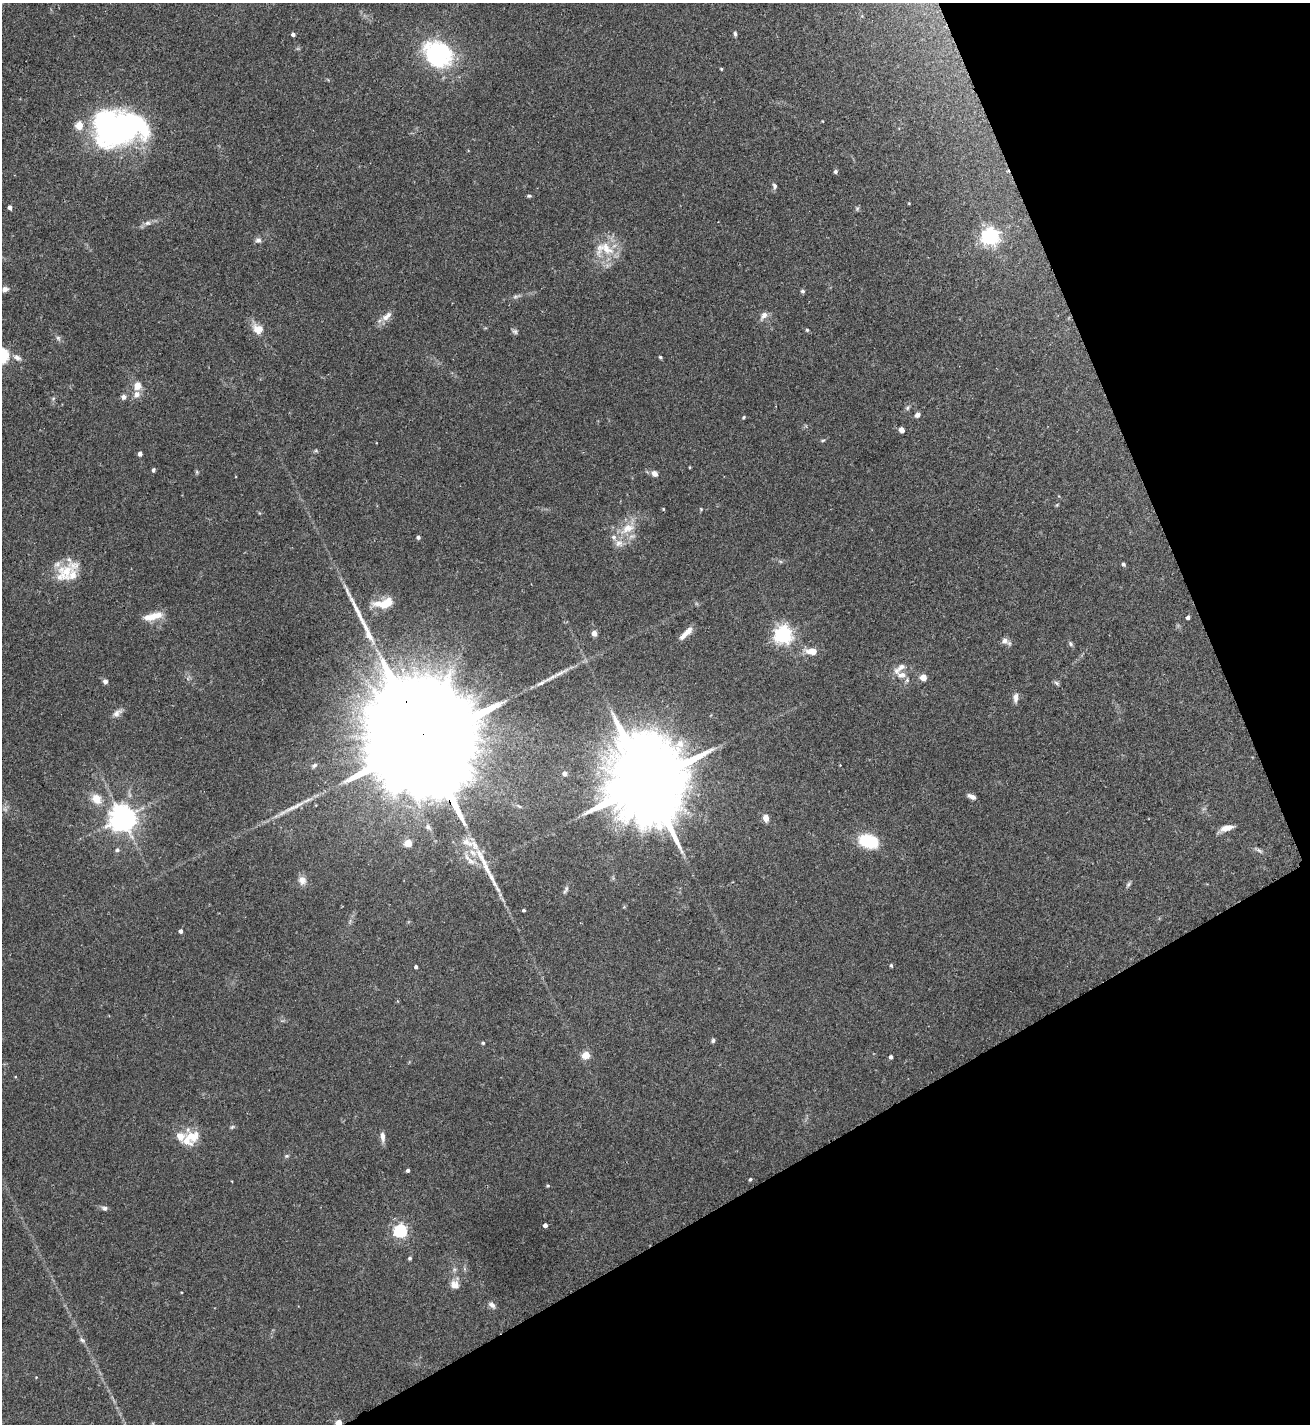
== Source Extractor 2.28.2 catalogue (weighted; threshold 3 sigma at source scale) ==
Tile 12 of 4 x 4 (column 4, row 3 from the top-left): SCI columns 4087-5394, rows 1429-2850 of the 5688 x 5698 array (HDU 1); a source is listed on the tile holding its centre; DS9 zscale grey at full resolution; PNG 1312 x 1426 px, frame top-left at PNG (2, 3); no overlay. Shown black and unused: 23% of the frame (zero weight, under 2 of 3 exposures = <1% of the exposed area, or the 3 px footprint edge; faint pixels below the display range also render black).
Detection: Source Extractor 2.28.2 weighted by HDU 2 'WHT'; one run over the whole footprint, this tile lists its part. Background 0.0713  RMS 0.0061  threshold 0.0274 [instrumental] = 3 sigma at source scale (4.5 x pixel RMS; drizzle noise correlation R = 1.50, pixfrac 1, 0.05/0.05 arcsec/px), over >= 5 px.
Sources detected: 131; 1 too faint to see at this stretch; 4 inside a brighter object's white glare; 1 cosmic-ray / hot-pixel residue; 6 long thin detections or spike segments (spike, bleed or trail) — not listed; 10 inside a brighter listed object's ellipse — not listed separately; the other 109 listed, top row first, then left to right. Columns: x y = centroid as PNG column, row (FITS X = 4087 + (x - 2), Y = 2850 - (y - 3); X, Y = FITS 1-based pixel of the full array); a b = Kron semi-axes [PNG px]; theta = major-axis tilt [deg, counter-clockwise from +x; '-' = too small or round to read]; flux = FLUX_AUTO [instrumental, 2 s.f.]
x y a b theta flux
293 34 3 3 - 1.7
735 34 6 4 -87 1.1
438 54 36 28 -34 62
721 69 4 3 - 0.62
79 125 5 5 - 14
118 128 35 22 47 120
835 171 5 4 - 1.3
774 186 8 6 -80 1.5
529 196 5 4 - 0.95
909 203 4 3 - 0.49
10 207 4 4 - 2.6
857 209 6 5 - 0.98
147 223 10 6 1 2.5
990 236 6 6 - 280
258 240 8 7 - 2.1
604 249 33 22 5 19
5 289 8 6 21 2.4
803 291 6 5 - 1
516 296 13 5 15 1.9
387 316 17 8 41 5.1
764 316 14 8 52 3.4
258 329 15 13 -25 7.4
807 330 5 4 - 0.8
515 331 7 7 - 1.4
58 338 8 6 -62 1.5
2 356 16 13 -81 21
17 357 12 7 -27 2.9
660 357 4 3 - 1
137 386 11 9 67 5.7
123 397 7 6 - 2.1
53 399 6 5 - 0.99
908 408 7 5 57 1.2
917 415 7 5 34 2.3
744 417 4 4 - 0.88
902 430 4 4 - 5.6
823 440 7 3 -6 0.76
316 451 7 4 0 0.86
140 454 4 4 - 2.3
690 467 4 3 - 0.47
153 470 5 4 - 1.1
197 472 6 4 -90 0.84
654 473 8 6 -37 3.3
1057 505 6 4 55 0.62
663 509 4 3 - 0.53
701 509 4 4 - 0.6
627 529 25 12 29 12
418 537 4 4 - 1.5
780 561 6 4 -19 0.88
1123 564 5 4 - 1.3
64 573 30 20 49 19
386 604 31 10 -1 11
154 616 22 9 17 9.7
1188 617 4 4 - 1.6
594 633 7 6 - 2.7
686 633 19 6 44 5.9
369 635 22 8 -63 7.1
783 635 7 6 - 280
1004 641 10 8 -23 3.1
1070 644 8 5 -53 1.2
812 651 13 7 -3 8.1
559 673 34 5 29 6.3
902 675 18 9 -12 6.6
923 677 5 5 - 8.6
105 681 6 5 - 2
1056 683 8 5 -28 1.1
1016 698 12 6 86 2.9
117 713 14 7 38 3.3
423 742 70 22 -67 45000
314 765 7 5 34 1.5
840 765 3 3 - 0.33
565 774 5 5 - 3
647 782 28 18 -70 13000
972 797 10 5 -23 2.8
96 799 12 10 -49 8.2
122 818 8 8 - 760
766 818 7 5 -79 5.2
1226 828 16 6 19 5.7
869 841 16 10 -13 35
408 843 5 5 - 17
117 850 6 5 - 1.5
1258 850 15 5 -30 1.9
482 859 40 8 -62 15
302 880 12 11 - 4.2
1128 884 8 5 46 1.3
566 890 13 5 64 1.8
524 910 3 3 - 1.1
181 931 4 4 - 1.9
891 965 5 3 - 0.89
416 967 3 3 - 1.3
713 1040 5 5 - 1.2
483 1043 4 4 - 0.89
586 1055 8 7 - 6.7
891 1057 4 3 - 1.9
232 1127 6 5 - 0.96
382 1137 13 6 -83 3.3
191 1138 24 15 34 13
286 1156 7 5 16 1.1
408 1170 3 3 - 1.4
750 1179 4 4 - 0.85
548 1186 4 3 - 0.71
104 1208 9 6 -16 1.7
545 1225 4 4 - 2.5
400 1231 6 6 - 97
410 1258 4 4 - 1.2
454 1285 13 11 -57 4.7
492 1305 10 6 -43 2.5
82 1340 9 6 -39 1.6
36 1377 3 3 - 0.46
339 1423 4 4 - 7.2
Overlapping masked pixels (flux is a lower limit): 2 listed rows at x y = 423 742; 339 1423
Isophote crosses this tile's border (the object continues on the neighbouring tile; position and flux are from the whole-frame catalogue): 2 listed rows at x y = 2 356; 339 1423